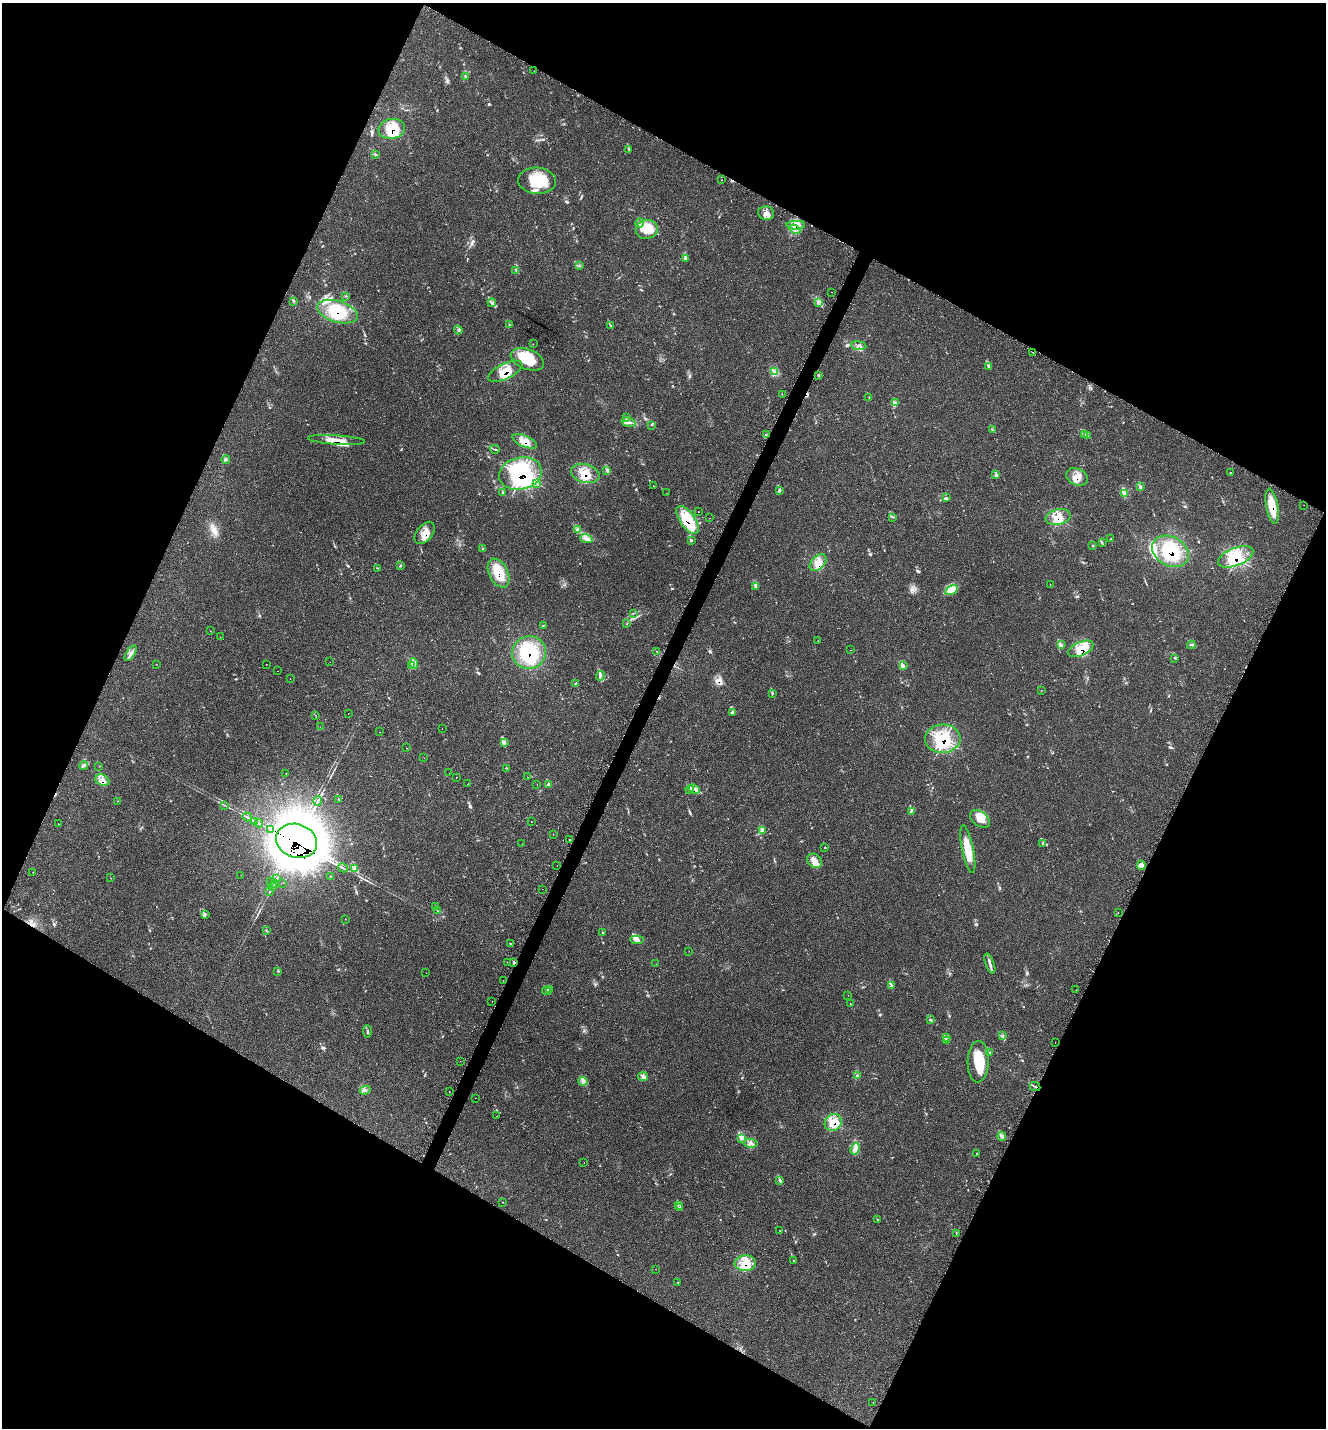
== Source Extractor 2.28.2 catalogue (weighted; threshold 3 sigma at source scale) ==
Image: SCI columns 391-5685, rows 49-5752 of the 5847 x 5836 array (HDU 1 of 3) = the unmasked area's bounding box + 8 px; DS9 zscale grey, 4 x 4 block average (1 PNG px = mean of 4 x 4 image px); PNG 1328 x 1430 px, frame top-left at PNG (2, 3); each listed source drawn as its Kron ellipse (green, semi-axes under 4 px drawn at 4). Shown black and unused: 46% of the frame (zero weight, under 2 of 3 exposures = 3% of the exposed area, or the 3 px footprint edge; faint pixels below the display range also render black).
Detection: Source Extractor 2.28.2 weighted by HDU 2 'WHT'. Background 0.0577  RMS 0.0057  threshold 0.0259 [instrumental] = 3 sigma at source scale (4.5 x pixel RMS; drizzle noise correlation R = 1.50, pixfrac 1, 0.05/0.05 arcsec/px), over >= 5 px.
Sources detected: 315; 16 inside a brighter object's white glare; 11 cosmic-ray / hot-pixel residue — neither listed nor drawn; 7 coinciding with a brighter row at this scale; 52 inside a brighter listed object's ellipse — not listed separately; the other 229 listed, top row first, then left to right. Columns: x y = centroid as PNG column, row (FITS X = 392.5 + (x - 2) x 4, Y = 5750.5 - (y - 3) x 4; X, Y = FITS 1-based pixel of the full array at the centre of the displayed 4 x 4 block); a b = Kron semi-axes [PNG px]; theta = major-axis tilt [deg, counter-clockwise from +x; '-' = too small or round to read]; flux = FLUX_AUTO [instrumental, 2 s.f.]
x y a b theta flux
534 71 2 2 - 1.4
466 76 2 2 - 2.4
392 129 13 10 11 89
629 149 2 2 - 1.4
375 154 3 2 - 1.6
722 180 2 2 - 0.65
537 181 19 13 -4 120
766 213 8 7 - 24
640 223 4 2 - 6.1
796 225 9 4 0 18
647 229 11 9 13 50
795 229 6 3 -31 10
685 259 3 2 - 3.2
579 266 2 2 - 1.6
516 270 2 2 - 1.3
831 292 2 2 - 0.67
346 296 3 2 - 2
293 301 2 2 - 1.7
818 302 3 2 - 3
492 303 4 3 - 6.1
338 312 21 10 -17 110
509 324 2 2 - 1.2
611 326 2 2 - 1.8
458 330 4 2 - 3.8
533 344 2 2 - 0.86
859 346 7 3 -6 11
1033 352 2 2 - 2.6
527 359 17 10 -22 93
989 366 2 2 - 1.7
505 371 18 7 25 58
774 372 3 2 - 2.6
818 375 2 2 - 2.7
782 394 2 2 - 0.88
869 397 2 2 - 1.6
896 403 3 2 - 2.5
626 418 3 2 - 2.2
629 422 7 2 -16 8.8
651 425 2 2 - 1.3
992 430 3 2 - 2.5
766 435 2 2 - 1.3
1084 435 4 3 - 6.5
1088 436 4 2 - 5.7
336 440 28 4 -4 49
525 441 13 5 -24 29
495 449 5 2 - 3.2
226 459 4 3 - 4.7
607 470 3 2 - 3
520 473 22 16 12 330
585 473 14 9 -14 56
1231 473 3 2 - 1.8
996 474 2 2 - 2.9
1077 477 11 8 -25 32
537 484 3 2 - 2.8
654 486 2 2 - 8.4
1141 486 3 2 - 2.4
779 490 4 3 - 4.8
503 493 3 2 - 3.2
666 493 2 2 - 2.1
1124 493 4 2 - 5.5
947 498 2 2 - 1.2
1304 505 2 2 - 0.88
1272 506 18 6 -80 75
699 512 2 2 - 3.6
893 517 2 2 - 1.8
1058 517 13 7 11 42
709 518 2 2 - 0.92
688 520 16 7 -55 160
577 530 4 3 - 6.6
425 533 13 8 50 36
586 538 6 3 -22 11
1111 538 2 2 - 1.5
691 540 3 2 - 3.3
1102 543 2 2 - 2.4
1093 545 2 2 - 1.7
483 549 3 2 - 3.1
1170 551 19 14 -28 200
1236 557 18 9 22 110
818 563 10 6 46 33
400 565 2 2 - 1.9
378 568 3 2 - 1.9
499 573 15 9 -64 89
1050 585 2 2 - 0.78
755 587 3 2 - 3
951 590 7 3 31 15
633 613 2 2 - 1.2
627 624 2 2 - 1.1
543 626 3 2 - 2
210 631 2 2 - 4.8
220 637 2 2 - 4.3
818 641 2 2 - 1.1
1061 645 2 2 - 2.3
1191 645 4 2 - 3.1
1081 649 13 7 24 65
851 650 2 2 - 1.5
657 651 2 2 - 1.6
131 653 9 3 56 11
529 653 17 16 - 160
1174 658 2 2 - 1.2
330 662 2 2 - 1.9
414 663 5 3 - 8.8
156 664 2 2 - 0.63
266 665 2 2 - 1.6
412 665 4 2 - 4.2
904 666 3 2 - 2.5
278 671 2 2 - 0.44
600 676 5 3 - 6.8
290 679 2 2 - 6.5
575 684 4 2 - 2.9
1041 690 2 2 - 0.82
772 694 3 2 - 2.3
348 713 2 2 - 1.3
732 713 3 2 - 3.6
316 715 2 2 - 0.66
320 727 2 2 - 0.7
442 728 2 2 - 0.95
380 732 2 2 - 2.8
943 739 18 14 4 160
505 742 3 2 - 2.5
407 748 2 2 - 4
424 758 2 2 - 0.8
84 766 4 3 - 5.7
99 766 2 2 - 0.83
506 768 2 2 - 2.6
286 773 2 2 - 0.74
449 773 2 2 - 6.6
456 777 2 2 - 3.3
527 777 2 2 - 2.7
102 780 7 5 -26 19
468 784 2 2 - 5.5
537 784 2 2 - 2.1
548 785 3 2 - 3.7
694 789 6 2 -24 8.2
690 790 4 2 - 3.8
339 799 2 2 - 1.5
117 801 2 2 - 0.67
318 801 5 2 - 5.4
225 805 2 2 - 1.4
911 811 4 2 - 2.6
247 817 5 2 - 5.4
980 819 11 7 -36 32
255 821 2 2 - 1.4
532 822 2 2 - 7.6
259 823 4 2 - 3.5
58 824 2 2 - 1.6
271 830 3 2 - 3.1
762 831 2 2 - 2.2
553 834 2 2 - 0.86
570 840 2 2 - 2.6
296 841 21 16 -19 7800
1043 843 2 2 - 1.5
522 844 2 2 - 0.69
824 848 2 2 - 1.1
968 849 24 5 -78 81
815 861 8 6 -41 22
1141 865 5 4 - 13
557 866 2 2 - 1.3
343 868 5 2 - 5.2
355 868 4 2 - 5.3
33 872 2 2 - 1.2
241 875 2 2 - 0.93
330 876 2 2 - 1.4
110 878 2 2 - 0.89
277 879 3 2 - 2.8
271 881 2 2 - 0.85
274 883 3 2 - 3.9
283 883 2 2 - 0.47
272 887 2 2 - 2.4
542 889 2 2 - 0.48
270 891 2 2 - 2.9
436 906 2 2 - 1.2
437 911 3 2 - 1.8
1118 913 2 2 - 1
205 914 2 2 - 1.5
345 919 2 2 - 0.8
266 931 3 2 - 2.2
603 932 2 2 - 1.9
637 940 7 2 -3 8.2
510 943 2 2 - 1.4
689 951 2 2 - 0.67
507 962 2 2 - 1.2
514 962 2 2 - 5.7
656 964 2 2 - 0.6
990 964 11 2 -70 13
277 971 2 2 - 1.1
426 973 2 2 - 0.52
503 981 2 2 - 2.4
891 986 4 2 - 4.6
549 990 3 2 - 2.4
1076 990 2 2 - 0.89
546 991 4 2 - 2.4
848 995 2 2 - 0.44
492 1002 2 2 - 0.78
850 1004 2 2 - 1.3
931 1020 3 2 - 3.4
367 1031 6 2 -86 4
1002 1036 3 2 - 2.2
946 1038 3 2 - 3.8
947 1041 2 2 - 1.3
1055 1042 2 2 - 1.5
989 1053 3 3 - 4.7
460 1061 2 2 - 1.5
978 1062 21 10 88 110
857 1075 3 2 - 3.5
643 1077 5 3 - 8.4
583 1081 5 3 - 8.1
1035 1086 5 2 - 5.9
365 1090 5 2 - 6.3
450 1092 2 2 - 1.5
476 1098 2 2 - 1.8
497 1116 2 2 - 0.55
833 1123 9 8 - 41
1002 1136 4 3 - 7.9
741 1138 3 2 - 3.8
750 1143 7 4 -7 14
855 1149 6 4 64 15
977 1153 2 2 - 1.5
584 1163 2 2 - 1.4
780 1180 2 2 - 1.8
503 1202 2 2 - 1.2
678 1205 3 2 - 3.1
679 1207 3 2 - 2.1
877 1220 2 2 - 2.4
780 1231 2 2 - 0.96
956 1233 3 2 - 2
793 1260 2 2 - 2.2
745 1263 10 8 2 47
656 1269 2 2 - 0.55
678 1282 2 2 - 1.3
873 1402 2 2 - 1.1
Overlapping masked pixels (flux is a lower limit): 28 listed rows (the first 20) at x y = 392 129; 795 229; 338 312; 505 371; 336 440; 525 441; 520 473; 585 473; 1077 477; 1272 506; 1058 517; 688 520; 425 533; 1170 551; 1236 557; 818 563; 499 573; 1081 649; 529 653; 943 739
Diffuse or blended objects may show on this block-average render without a row.